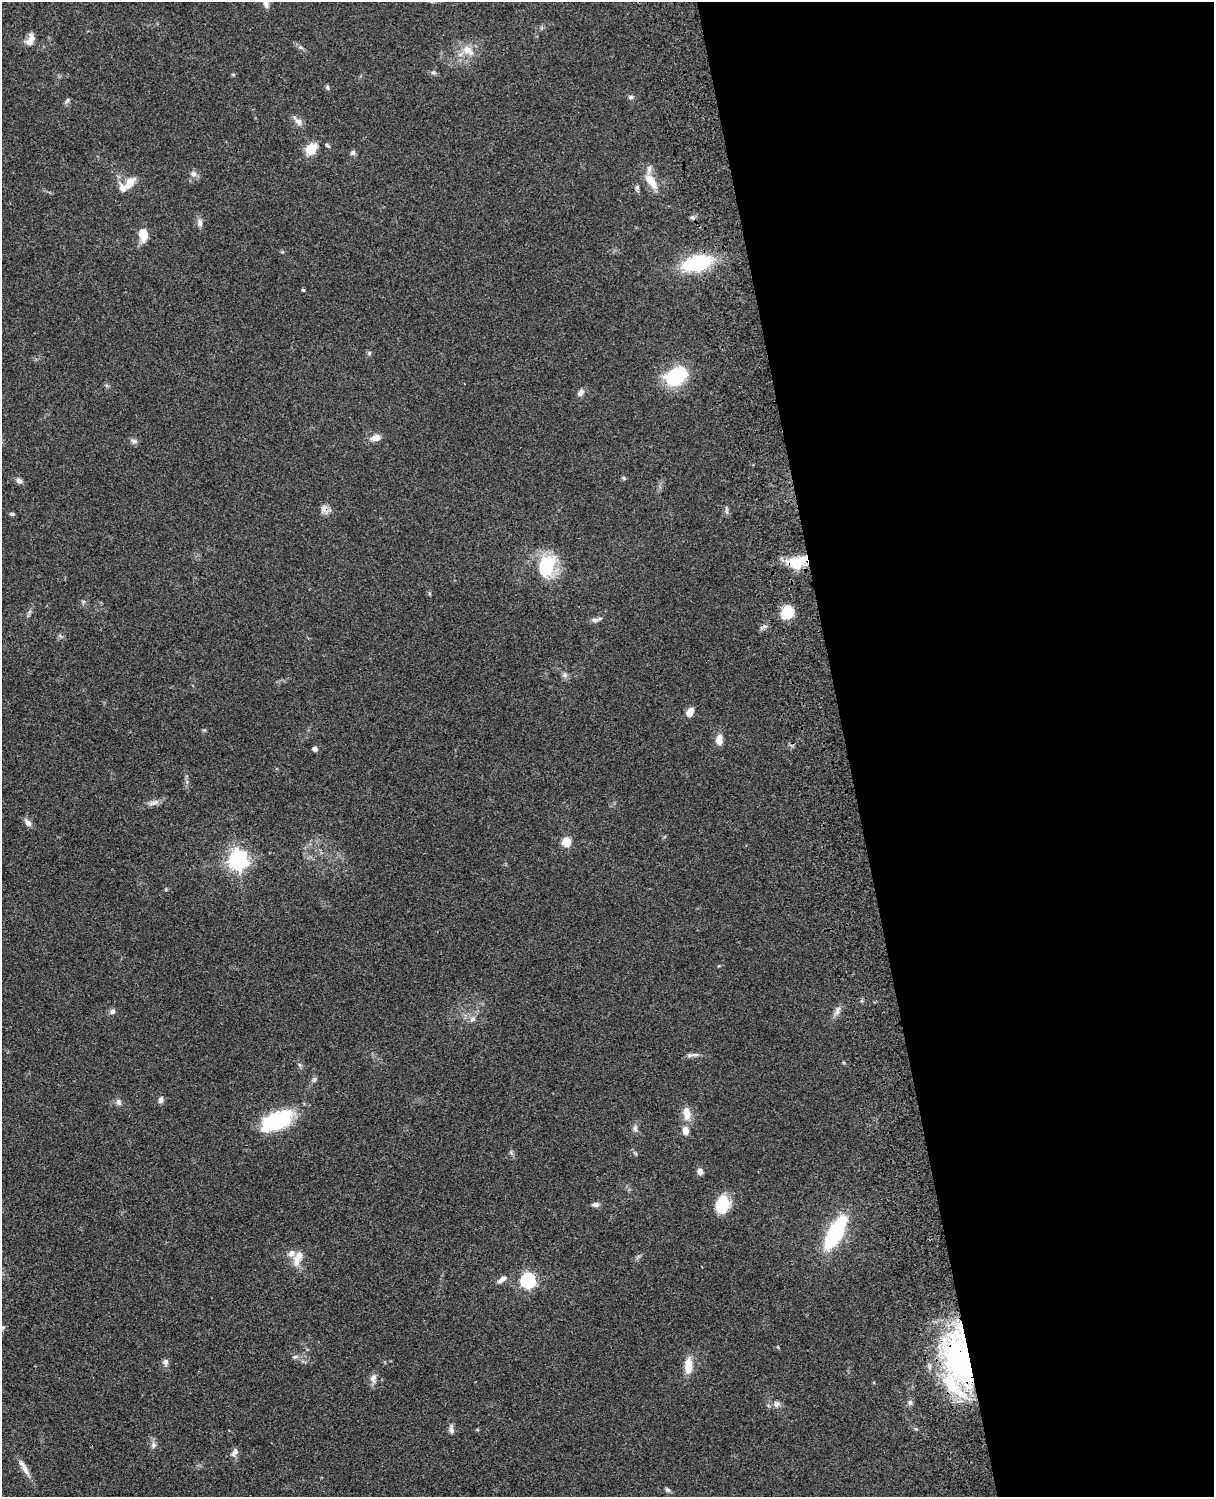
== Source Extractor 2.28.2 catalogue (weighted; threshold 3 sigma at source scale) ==
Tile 8 of 4 x 3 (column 4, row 2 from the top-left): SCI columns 3758-4969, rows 1773-3267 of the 5088 x 4927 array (HDU 1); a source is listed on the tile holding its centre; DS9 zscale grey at full resolution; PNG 1216 x 1499 px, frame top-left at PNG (2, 2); no overlay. Shown black and unused: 30% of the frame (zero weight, under 3 of 4 exposures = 6% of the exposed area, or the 3 px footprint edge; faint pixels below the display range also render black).
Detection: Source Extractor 2.28.2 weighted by HDU 2 'WHT'; one run over the whole footprint, this tile lists its part. Background 0.0771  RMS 0.0058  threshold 0.0259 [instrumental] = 3 sigma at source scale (4.5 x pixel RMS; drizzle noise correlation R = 1.50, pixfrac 1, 0.05/0.05 arcsec/px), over >= 5 px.
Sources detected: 89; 1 inside a brighter object's white glare — not listed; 8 inside a brighter listed object's ellipse — not listed separately; the other 80 listed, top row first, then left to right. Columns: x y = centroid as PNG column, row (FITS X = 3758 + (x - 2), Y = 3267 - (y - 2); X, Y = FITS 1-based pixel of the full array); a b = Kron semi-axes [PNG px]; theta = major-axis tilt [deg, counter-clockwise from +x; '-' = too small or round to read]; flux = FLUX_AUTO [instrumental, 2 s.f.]
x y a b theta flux
266 4 10 6 -75 2.5
30 42 15 11 -82 3.8
301 48 7 4 -20 1.1
468 50 21 11 -35 8
433 72 6 6 - 1.3
233 74 6 4 -1 0.65
327 87 7 4 -83 0.94
631 97 7 5 -1 1.3
67 100 8 5 50 1.2
298 122 11 8 -53 3.2
327 145 9 4 -40 1.1
311 149 12 9 45 11
353 153 7 7 - 1.4
193 174 9 7 -17 2.3
651 181 24 10 -54 9.6
130 183 16 9 50 7.6
637 188 9 5 -85 1.4
692 217 7 4 -1 1.1
200 223 10 7 -83 2.5
143 234 15 9 -85 7.8
697 263 24 12 13 49
303 290 4 3 - 0.68
369 353 6 6 - 1
676 376 24 16 26 36
581 393 10 7 53 2.2
376 438 14 8 13 4.1
134 441 9 6 -4 1.8
624 478 6 3 -71 0.73
19 481 8 6 -53 2.1
324 510 12 10 -52 3.4
726 510 13 4 -88 1.3
12 514 6 4 -1 0.99
796 563 21 15 -11 15
547 566 24 17 73 31
29 612 6 5 - 1.2
787 612 12 10 57 17
595 620 11 6 9 2
60 636 7 4 -44 1
564 675 7 6 - 1.5
690 712 9 7 66 5.3
719 740 10 7 89 5.5
315 749 5 4 - 2.6
153 803 17 6 15 3.2
28 823 12 7 -48 2.8
566 842 8 7 - 9.3
238 860 8 7 - 310
166 889 4 4 - 0.59
112 1011 8 7 - 1.8
837 1011 16 7 70 3
472 1019 8 7 - 2.3
690 1055 13 6 16 1.9
300 1065 7 4 -70 1
314 1080 8 5 63 1.3
161 1100 9 6 80 2.1
119 1102 10 7 -66 2
686 1113 19 10 -81 6.4
276 1121 35 17 26 44
635 1128 9 6 -77 2
511 1153 9 4 -59 1.1
635 1154 6 5 - 0.95
700 1172 7 6 - 3.1
595 1204 10 6 8 2.2
722 1204 19 14 76 17
835 1233 25 10 61 70
299 1256 16 11 59 5.8
504 1278 9 6 29 2.1
528 1280 6 6 - 130
3 1328 6 5 - 1.1
295 1357 9 5 13 1.4
960 1359 62 26 -78 140
165 1362 9 7 87 2.2
688 1366 20 9 88 9.1
373 1378 12 9 84 3
910 1403 8 6 -87 1.6
776 1404 9 9 - 2.5
451 1429 14 6 -87 2.3
154 1445 9 7 88 2.1
235 1452 11 7 60 2.7
24 1468 28 6 -60 4.9
667 1490 7 5 -38 1.2
Overlapping masked pixels (flux is a lower limit): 3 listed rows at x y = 324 510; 796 563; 960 1359
Isophote crosses this tile's border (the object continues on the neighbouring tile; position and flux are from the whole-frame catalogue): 2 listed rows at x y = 266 4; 3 1328